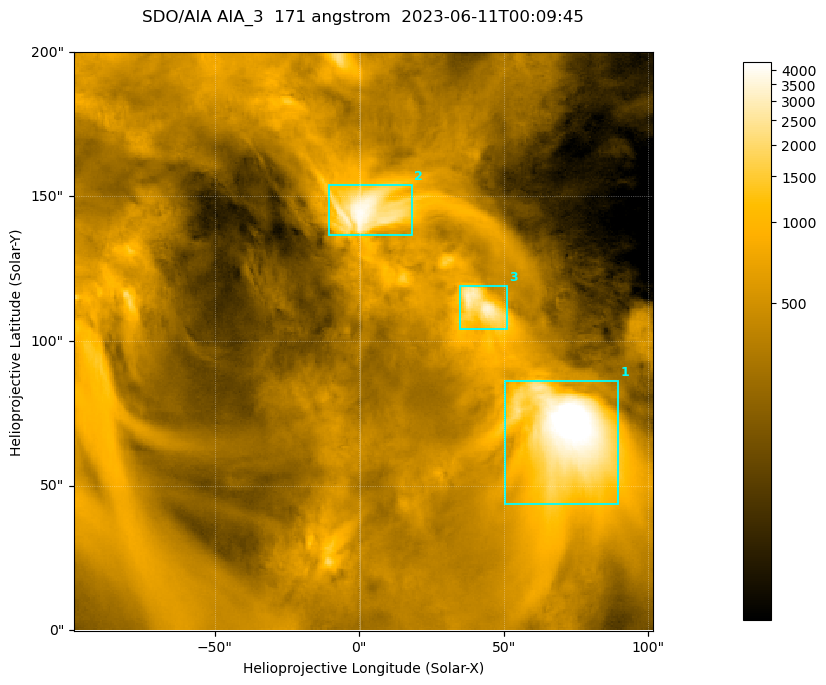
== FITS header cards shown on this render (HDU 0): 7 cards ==
TELESCOP= 'SDO/AIA '
INSTRUME= 'AIA_3   '
WAVELNTH=                  171
WAVEUNIT= 'angstrom'
DATE-OBS= '2023-06-11T00:09:45.352'
CTYPE1  = 'HPLN-TAN'
CTYPE2  = 'HPLT-TAN'

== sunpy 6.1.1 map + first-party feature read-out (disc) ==
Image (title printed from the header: SDO/AIA AIA_3  171 angstrom  2023-06-11T00:09:45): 334 x 334 px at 0.599 arcsec/px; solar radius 945 arcsec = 1577 px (partial field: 1.4% of the solar disc is inside the frame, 100% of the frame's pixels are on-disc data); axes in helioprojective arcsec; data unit not stated in the header (colour bar unlabelled)
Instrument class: DISC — disc imager (sunpy class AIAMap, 171 A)
Bright regions (active regions / flare kernels): reference = the on-disc median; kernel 3 px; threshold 5 sigma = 1120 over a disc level ~363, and >= 1.15x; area >= 111 px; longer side >= 4 px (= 2.4 arcsec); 3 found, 3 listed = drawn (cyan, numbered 1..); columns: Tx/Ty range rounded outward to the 2 arcsec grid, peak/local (2 s.f.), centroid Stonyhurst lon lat
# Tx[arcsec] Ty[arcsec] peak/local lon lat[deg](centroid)
1 50..90 42..86 17 +4 +4
2 -12..18 136..154 11 +0 +9
3 34..52 104..120 9.2 +3 +7